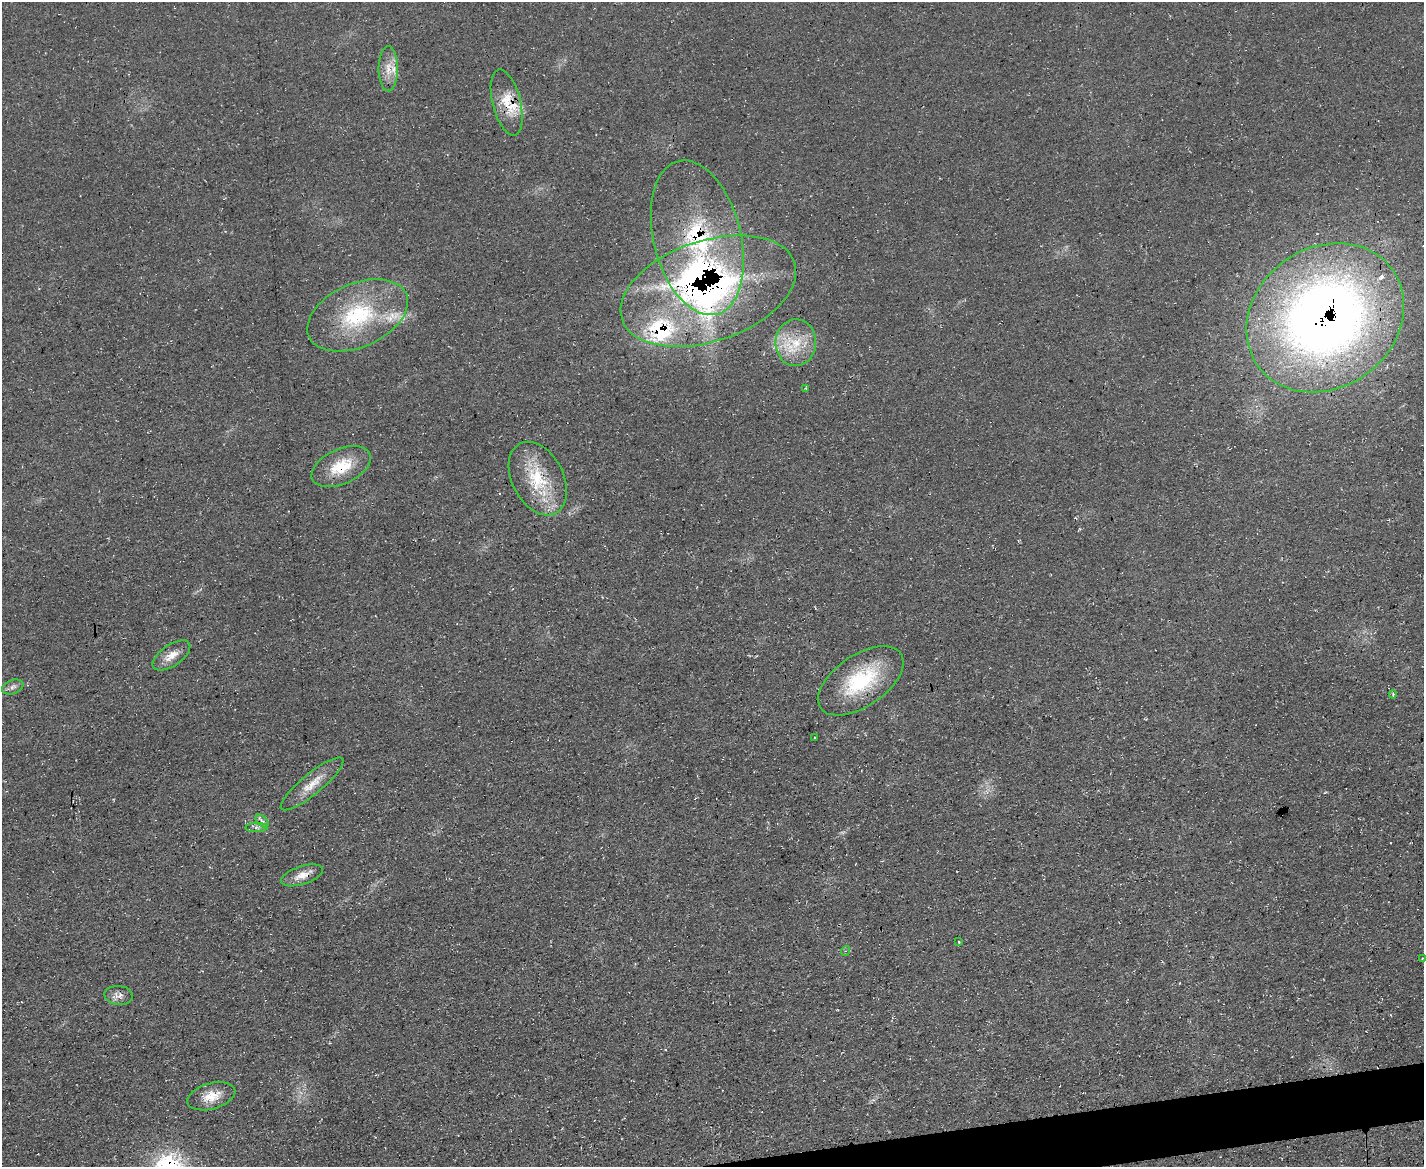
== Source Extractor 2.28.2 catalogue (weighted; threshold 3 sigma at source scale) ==
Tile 5 of 3 x 4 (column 2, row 2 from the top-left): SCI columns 1552-2973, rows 2329-3493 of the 4639 x 4657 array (HDU 1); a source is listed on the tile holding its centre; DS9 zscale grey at full resolution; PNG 1426 x 1169 px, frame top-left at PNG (2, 2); each listed source drawn as its Kron ellipse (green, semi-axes under 4 px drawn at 4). Shown black and unused: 2% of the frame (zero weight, under 3 of 4 exposures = <1% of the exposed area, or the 3 px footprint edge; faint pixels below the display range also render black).
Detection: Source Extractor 2.28.2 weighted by HDU 2 'WHT'; one run over the whole footprint, this tile lists its part. Background 0.0628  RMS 0.0072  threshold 0.0322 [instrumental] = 3 sigma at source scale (4.5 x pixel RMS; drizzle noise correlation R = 1.50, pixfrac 1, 0.05/0.05 arcsec/px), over >= 5 px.
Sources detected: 29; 5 inside a brighter listed object's ellipse — not listed separately; the other 24 listed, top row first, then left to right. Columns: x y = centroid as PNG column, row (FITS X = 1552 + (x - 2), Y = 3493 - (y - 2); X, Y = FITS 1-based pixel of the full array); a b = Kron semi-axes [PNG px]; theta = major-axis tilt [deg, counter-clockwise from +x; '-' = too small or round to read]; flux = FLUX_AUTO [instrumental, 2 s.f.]
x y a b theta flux
388 69 22 9 -90 9.9
507 103 34 14 -76 20
697 238 79 43 -76 160
708 291 91 50 18 320
358 315 53 31 24 71
1325 318 83 70 36 660
796 343 23 20 89 25
806 388 3 3 - 0.83
341 467 31 17 25 25
538 479 39 25 -62 40
171 655 21 10 34 8.9
861 681 49 25 34 56
13 687 11 7 19 3.1
1393 694 4 3 - 1.7
815 737 3 2 - 0.65
312 784 39 10 39 13
262 821 8 4 -44 2.4
257 827 11 4 2 2.5
302 875 22 9 18 8
959 942 3 3 - 0.77
845 951 5 3 - 0.86
1422 958 4 2 - 0.63
119 995 14 9 -6 4.7
211 1096 25 13 16 13
Overlapping masked pixels (flux is a lower limit): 8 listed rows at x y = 507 103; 697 238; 708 291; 1325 318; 341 467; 538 479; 861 681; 302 875